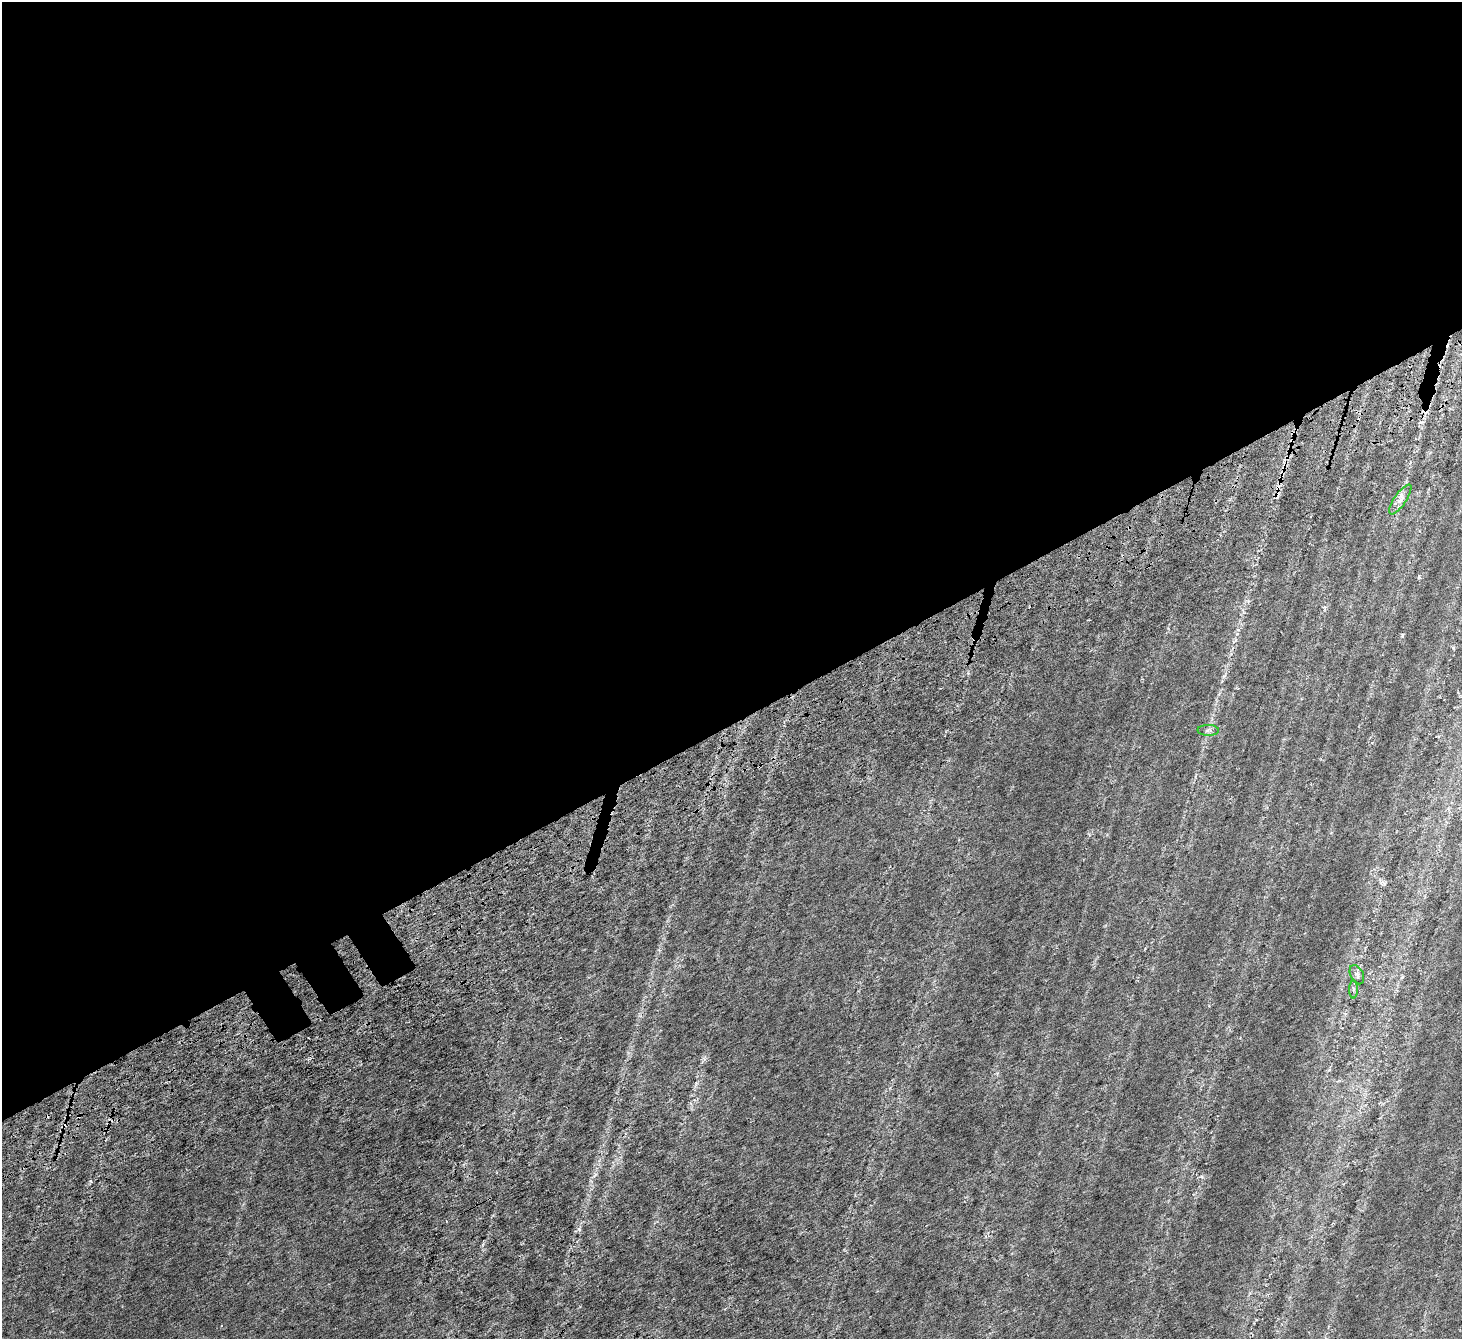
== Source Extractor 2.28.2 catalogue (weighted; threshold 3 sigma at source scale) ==
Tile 2 of 4 x 4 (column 2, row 1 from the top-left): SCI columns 1628-3087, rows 4348-5684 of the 6180 x 6078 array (HDU 1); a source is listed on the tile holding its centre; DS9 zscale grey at full resolution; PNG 1464 x 1341 px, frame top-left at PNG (2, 2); each listed source drawn as its Kron ellipse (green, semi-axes under 4 px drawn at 4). Shown black and unused: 55% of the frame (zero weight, under 4 of 7 exposures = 11% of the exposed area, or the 3 px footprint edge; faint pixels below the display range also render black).
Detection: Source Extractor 2.28.2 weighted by HDU 2 'WHT'; one run over the whole footprint, this tile lists its part. Background 0.00654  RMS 0.0052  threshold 0.0214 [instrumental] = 3 sigma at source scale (4.09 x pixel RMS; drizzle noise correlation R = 1.36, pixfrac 0.8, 0.0396/0.0396 arcsec/px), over >= 5 px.
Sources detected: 5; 1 cosmic-ray / hot-pixel residue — neither listed nor drawn; the other 4 listed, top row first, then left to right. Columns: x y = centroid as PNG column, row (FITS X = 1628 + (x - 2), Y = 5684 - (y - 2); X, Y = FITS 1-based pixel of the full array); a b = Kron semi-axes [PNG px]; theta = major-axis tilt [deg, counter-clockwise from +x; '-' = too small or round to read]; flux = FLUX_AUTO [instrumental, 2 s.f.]
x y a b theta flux
1400 499 17 6 55 2.8
1208 730 11 5 -1 1.3
1357 975 10 6 -63 1.4
1353 990 9 4 90 1